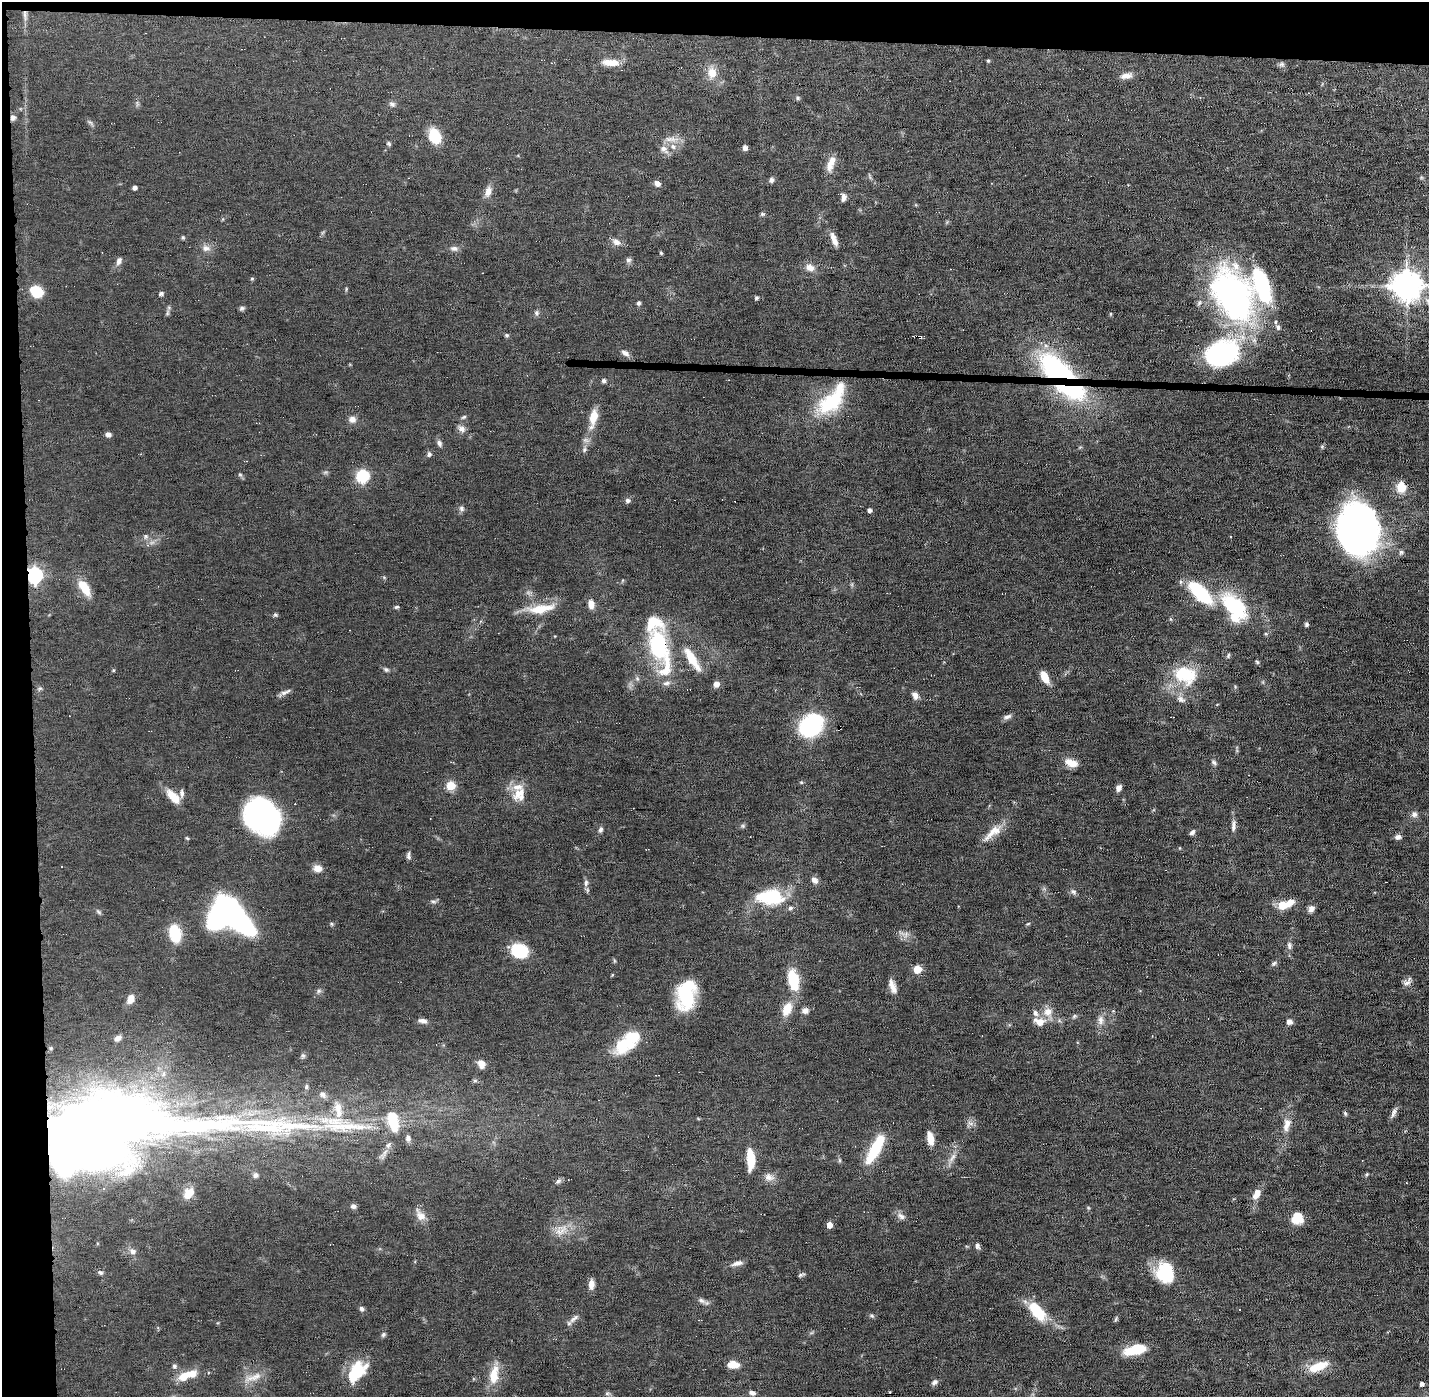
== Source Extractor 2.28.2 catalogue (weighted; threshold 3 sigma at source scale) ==
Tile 1 of 3 x 3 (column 1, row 1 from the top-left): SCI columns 1-1427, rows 2823-4217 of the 4280 x 4250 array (HDU 1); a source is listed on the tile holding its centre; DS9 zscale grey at full resolution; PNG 1431 x 1399 px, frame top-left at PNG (2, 2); no overlay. Shown black and unused: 5% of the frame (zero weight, under 11 of 22 exposures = <1% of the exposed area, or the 3 px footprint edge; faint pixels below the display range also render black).
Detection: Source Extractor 2.28.2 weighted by HDU 2 'WHT'; one run over the whole footprint, this tile lists its part. Background 0.121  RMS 0.0031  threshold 0.0126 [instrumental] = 3 sigma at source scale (4.09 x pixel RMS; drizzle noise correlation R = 1.36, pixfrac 0.8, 0.05/0.05 arcsec/px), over >= 5 px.
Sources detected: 227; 6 inside a brighter object's white glare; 5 cosmic-ray / hot-pixel residue — not listed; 16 inside a brighter listed object's ellipse — not listed separately; the other 200 listed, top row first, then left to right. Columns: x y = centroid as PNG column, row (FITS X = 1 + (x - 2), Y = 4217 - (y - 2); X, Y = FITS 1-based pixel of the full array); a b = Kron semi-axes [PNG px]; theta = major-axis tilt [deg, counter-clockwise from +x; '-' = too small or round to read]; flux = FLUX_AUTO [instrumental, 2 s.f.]
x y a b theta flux
25 14 13 4 -84 1.1
988 61 4 3 - 0.39
611 62 22 7 -3 3.4
1282 64 8 6 0 0.66
712 73 11 10 - 3.4
1126 76 15 8 8 1.8
798 98 5 5 - 0.44
392 104 8 6 -19 0.82
13 118 8 7 - 0.91
90 122 7 4 -19 0.51
435 136 15 11 -67 8.4
670 139 19 7 -4 2.2
389 144 7 4 -64 0.46
673 147 9 6 -62 1
745 148 4 4 - 1.3
664 149 14 8 -43 1.7
830 166 15 10 85 2.4
771 180 6 5 - 0.8
657 184 8 6 -34 1.2
135 187 4 4 - 0.94
488 191 14 8 77 1.9
843 197 9 5 -88 1.2
762 214 6 5 - 0.44
183 237 5 4 - 0.35
834 239 18 6 -69 2
616 242 10 8 -29 1.6
206 248 11 8 -2 1.5
454 248 10 7 -11 1
661 253 5 4 - 0.32
628 260 8 6 14 0.69
119 261 10 6 65 1.1
810 268 12 9 -22 2.1
252 279 5 4 - 0.34
1406 285 9 9 - 460
346 289 6 3 73 0.31
37 292 12 10 -31 8
161 294 6 5 - 0.57
1233 295 65 42 -66 81
756 298 5 4 - 0.46
638 303 6 5 - 0.54
242 308 8 5 10 0.54
167 313 7 4 89 0.49
536 313 8 6 -85 0.68
507 335 6 4 -1 0.43
920 337 4 3 - 0.8
625 353 12 6 -29 1.2
1221 353 35 25 16 43
1058 371 32 16 -37 62
604 381 6 5 - 0.61
832 401 40 17 49 19
464 417 7 4 27 0.48
593 417 19 8 78 5
352 419 9 8 - 1.4
461 429 10 7 -33 1.4
108 435 7 6 - 0.95
439 443 8 6 -60 0.92
1322 447 6 3 -73 0.32
584 450 8 5 83 0.68
429 454 6 6 - 0.77
240 475 6 4 -2 0.37
363 476 7 6 - 22
1401 487 6 5 - 17
627 500 6 6 - 0.8
461 508 8 7 - 0.77
869 510 4 3 - 0.95
1357 533 42 33 82 160
146 536 7 5 -21 0.65
35 575 7 6 - 81
85 588 19 9 -57 5.5
1200 593 31 12 -44 19
591 604 11 7 -81 1.9
397 607 6 4 26 0.41
1235 607 31 18 -55 25
541 609 36 11 9 7
275 615 6 5 - 0.47
1306 624 5 4 - 0.58
658 646 33 20 -84 25
1228 656 8 4 64 0.43
692 659 31 9 -58 6.2
1257 662 6 4 -46 0.39
386 669 8 5 -36 0.56
113 670 5 3 - 0.25
1185 675 32 23 -19 13
1045 677 14 7 -64 3.5
666 683 11 6 7 1.1
716 684 6 6 - 1.8
40 688 7 4 19 0.42
285 692 17 5 24 1.1
915 695 8 7 - 1.5
1181 699 13 8 -37 1.5
1007 717 13 6 17 1
811 725 18 14 40 38
1214 762 7 6 - 0.69
1071 763 16 8 -20 3
801 782 5 4 - 0.33
451 786 5 5 - 12
1118 788 6 5 - 1.5
519 793 23 11 43 3.9
173 797 19 9 -47 4.4
1414 814 7 7 - 1.1
266 818 26 18 -41 150
743 826 7 4 -90 0.43
1233 826 16 6 86 1.3
600 829 7 5 74 0.77
992 832 30 10 40 4.2
1192 832 7 5 48 0.84
1398 837 8 6 13 0.99
187 838 6 3 -19 0.28
408 856 10 5 -85 0.81
318 868 12 9 -1 2
814 880 10 7 -50 1.3
586 883 10 6 83 0.97
1073 891 9 6 -32 0.82
773 897 25 17 3 13
433 901 9 4 -1 0.6
1283 905 9 8 - 4.7
1311 908 8 7 - 1.3
99 912 8 4 -36 0.5
234 912 41 14 -55 66
332 924 6 4 -71 0.35
175 933 11 8 -78 16
906 934 9 4 72 0.73
1289 946 10 6 -88 1
519 950 15 12 -18 15
1274 963 7 6 - 0.62
917 969 5 5 - 7.6
793 980 21 11 -78 9.9
1407 983 13 7 30 1.2
892 986 17 6 -69 2.2
319 991 6 6 - 0.58
686 995 27 16 85 21
131 999 10 7 66 2.2
787 1009 15 9 64 5.2
805 1011 8 7 - 1.3
1048 1012 12 11 - 2.9
1074 1016 7 4 45 0.45
1101 1020 14 7 84 1.8
423 1021 11 5 -11 1.1
1039 1021 14 9 -15 3.2
1289 1022 6 6 - 1.4
117 1038 8 6 31 1.1
626 1042 30 16 46 13
303 1056 6 5 - 0.48
481 1064 10 8 -73 1.9
306 1087 6 5 - 0.49
323 1095 10 7 -32 1.1
338 1108 15 10 -87 3.3
1393 1112 15 5 70 1.1
1345 1113 6 4 -64 0.43
970 1123 8 4 -36 0.83
1287 1125 19 9 78 2.8
344 1126 68 12 0 16
83 1132 151 45 5 750
408 1138 7 6 - 0.93
930 1139 13 6 -80 3.9
388 1145 8 5 51 0.81
875 1148 35 10 61 13
952 1157 16 5 55 1.7
751 1159 19 8 -87 7.5
840 1160 6 4 -89 0.42
1367 1174 6 3 46 0.33
255 1175 7 6 - 0.85
769 1177 13 9 -19 1.9
558 1181 9 6 44 0.71
189 1193 14 10 48 3.9
1257 1194 15 8 61 2.6
353 1206 7 6 - 0.85
420 1215 17 10 -51 2.6
901 1216 12 7 -42 1.3
1297 1217 11 11 - 5.7
829 1225 5 4 - 2.7
561 1231 22 9 31 3.6
977 1246 9 6 -70 0.76
133 1251 7 7 - 1.2
737 1263 15 6 15 1.5
100 1272 8 5 -25 0.58
1165 1272 23 19 -68 11
801 1275 9 4 20 0.47
591 1284 11 7 87 1.9
702 1301 12 6 -26 1
361 1309 7 5 -58 0.71
1037 1311 22 11 -51 11
872 1316 7 4 -31 0.48
574 1318 15 6 39 1.3
1116 1319 7 4 71 0.39
698 1320 4 3 - 0.28
383 1334 8 5 50 0.55
1136 1349 21 9 12 9.7
733 1365 11 7 -3 3.6
174 1366 6 6 - 0.59
1318 1367 26 10 21 6.1
191 1373 22 9 6 4.1
355 1373 26 15 56 10
494 1375 25 12 85 5.6
254 1377 26 8 19 3.1
935 1382 8 6 34 0.96
1422 1384 4 4 - 0.85
890 1392 3 2 - 0.18
607 1393 7 4 0 0.49
752 1393 7 5 -17 0.97
Overlapping masked pixels (flux is a lower limit): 7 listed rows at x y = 25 14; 13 118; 920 337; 1058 371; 35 575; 658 646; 83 1132
Isophote crosses this tile's border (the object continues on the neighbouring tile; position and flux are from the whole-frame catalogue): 1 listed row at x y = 1406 285